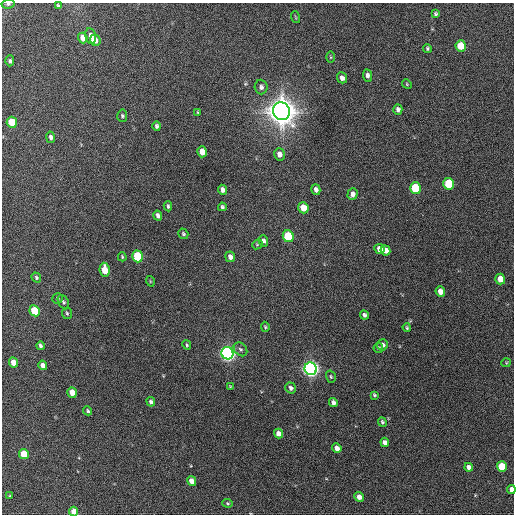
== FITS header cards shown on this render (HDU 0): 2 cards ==
NAXIS1  =                  512 / Axis length
NAXIS2  =                  512 / Axis length

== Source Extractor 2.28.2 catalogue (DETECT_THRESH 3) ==
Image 512 x 512 px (HDU 0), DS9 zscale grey, 1 PNG px = 1 image px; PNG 516 x 516 px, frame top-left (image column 1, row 512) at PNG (2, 3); each listed source drawn as its Kron ellipse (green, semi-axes under 4 px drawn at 4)
Background 232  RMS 15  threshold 44.7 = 3 sigma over >= 5 px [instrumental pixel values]
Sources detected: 85; all 85 listed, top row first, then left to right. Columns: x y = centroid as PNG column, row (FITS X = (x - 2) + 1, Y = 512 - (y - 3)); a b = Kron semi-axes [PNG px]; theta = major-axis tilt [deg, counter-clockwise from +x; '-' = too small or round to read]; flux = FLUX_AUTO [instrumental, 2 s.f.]
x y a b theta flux
8 4 7 4 10 2.3e+03
58 6 4 3 - 1.6e+03
436 14 4 3 - 1.7e+03
295 17 6 3 -70 9.8e+02
91 36 8 5 -80 6.8e+03
83 38 5 4 - 9.6e+03
95 40 5 5 - 5.9e+03
461 46 5 5 - 2.8e+04
427 48 4 4 - 1.5e+03
331 57 5 4 - 1.1e+03
10 61 5 4 - 1.9e+03
367 75 6 4 -83 3.1e+03
342 78 5 5 - 4.2e+03
407 84 5 4 - 1.1e+03
261 87 7 6 - 3.4e+03
398 110 5 4 - 3.1e+03
281 111 9 8 - 1.9e+06
198 112 4 4 - 9.5e+02
122 116 6 5 - 1.7e+03
12 122 5 5 - 2.9e+04
157 126 5 4 - 2.1e+03
50 137 6 4 -80 3.0e+03
202 152 5 5 - 1.1e+04
279 154 6 5 - 5.7e+03
449 184 6 5 - 4.0e+04
415 188 6 5 - 5.6e+04
223 190 5 4 - 3.8e+03
316 190 5 4 - 3.6e+03
353 194 6 5 - 4.3e+03
168 206 5 3 - 1.7e+03
222 207 4 3 - 1.8e+03
303 208 6 5 - 1.4e+04
158 215 5 4 - 2.9e+03
183 234 6 4 -55 1.4e+03
288 236 6 5 - 5.4e+04
263 241 6 4 -85 2.7e+03
257 244 5 4 - 1.3e+03
379 249 5 5 - 6.6e+03
385 250 5 4 - 6.2e+03
138 256 6 5 - 6.2e+04
122 257 4 3 - 1.1e+03
230 257 5 5 - 4.3e+03
105 270 7 5 -82 1.9e+04
36 277 5 4 - 1.8e+03
500 279 5 5 - 1.2e+04
150 281 5 3 - 8.4e+02
440 291 5 4 - 7.8e+03
57 299 5 5 - 1.7e+03
63 302 8 5 -61 1.9e+03
35 311 5 5 - 3.3e+04
67 313 6 5 - 1.6e+03
364 315 5 4 - 2.3e+03
265 327 5 4 - 1.4e+03
407 328 4 3 - 1.2e+03
187 345 5 3 - 1.3e+03
382 345 5 5 - 3.9e+03
40 346 4 3 - 2.4e+03
378 348 5 4 - 1.6e+03
240 349 8 6 -48 2.4e+03
227 353 6 6 - 4.7e+05
13 362 5 4 - 1.1e+04
506 363 4 4 - 1.1e+03
43 365 5 4 - 6.1e+03
311 369 6 6 - 5.5e+05
331 377 6 4 -74 1.5e+03
230 386 4 3 - 9.3e+02
291 388 6 5 - 3.0e+03
72 392 5 4 - 1.2e+04
374 395 4 3 - 1.4e+03
151 402 5 4 - 2.1e+03
333 402 5 4 - 3.1e+03
88 411 5 4 - 1.6e+03
382 422 5 4 - 1.9e+03
279 434 5 4 - 6.3e+03
385 442 5 4 - 4.5e+03
337 448 5 4 - 5.8e+03
24 454 5 4 - 2.6e+04
502 466 5 5 - 3.1e+04
469 467 4 4 - 4.3e+03
192 481 5 4 - 1.0e+04
511 489 4 4 - 6.5e+03
10 496 3 3 - 1.0e+03
359 497 5 4 - 5.8e+03
227 503 5 4 - 1.2e+03
74 511 5 4 - 1.2e+04
At the frame edge (FLAGS 8, measured only in part): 3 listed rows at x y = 8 4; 511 489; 74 511